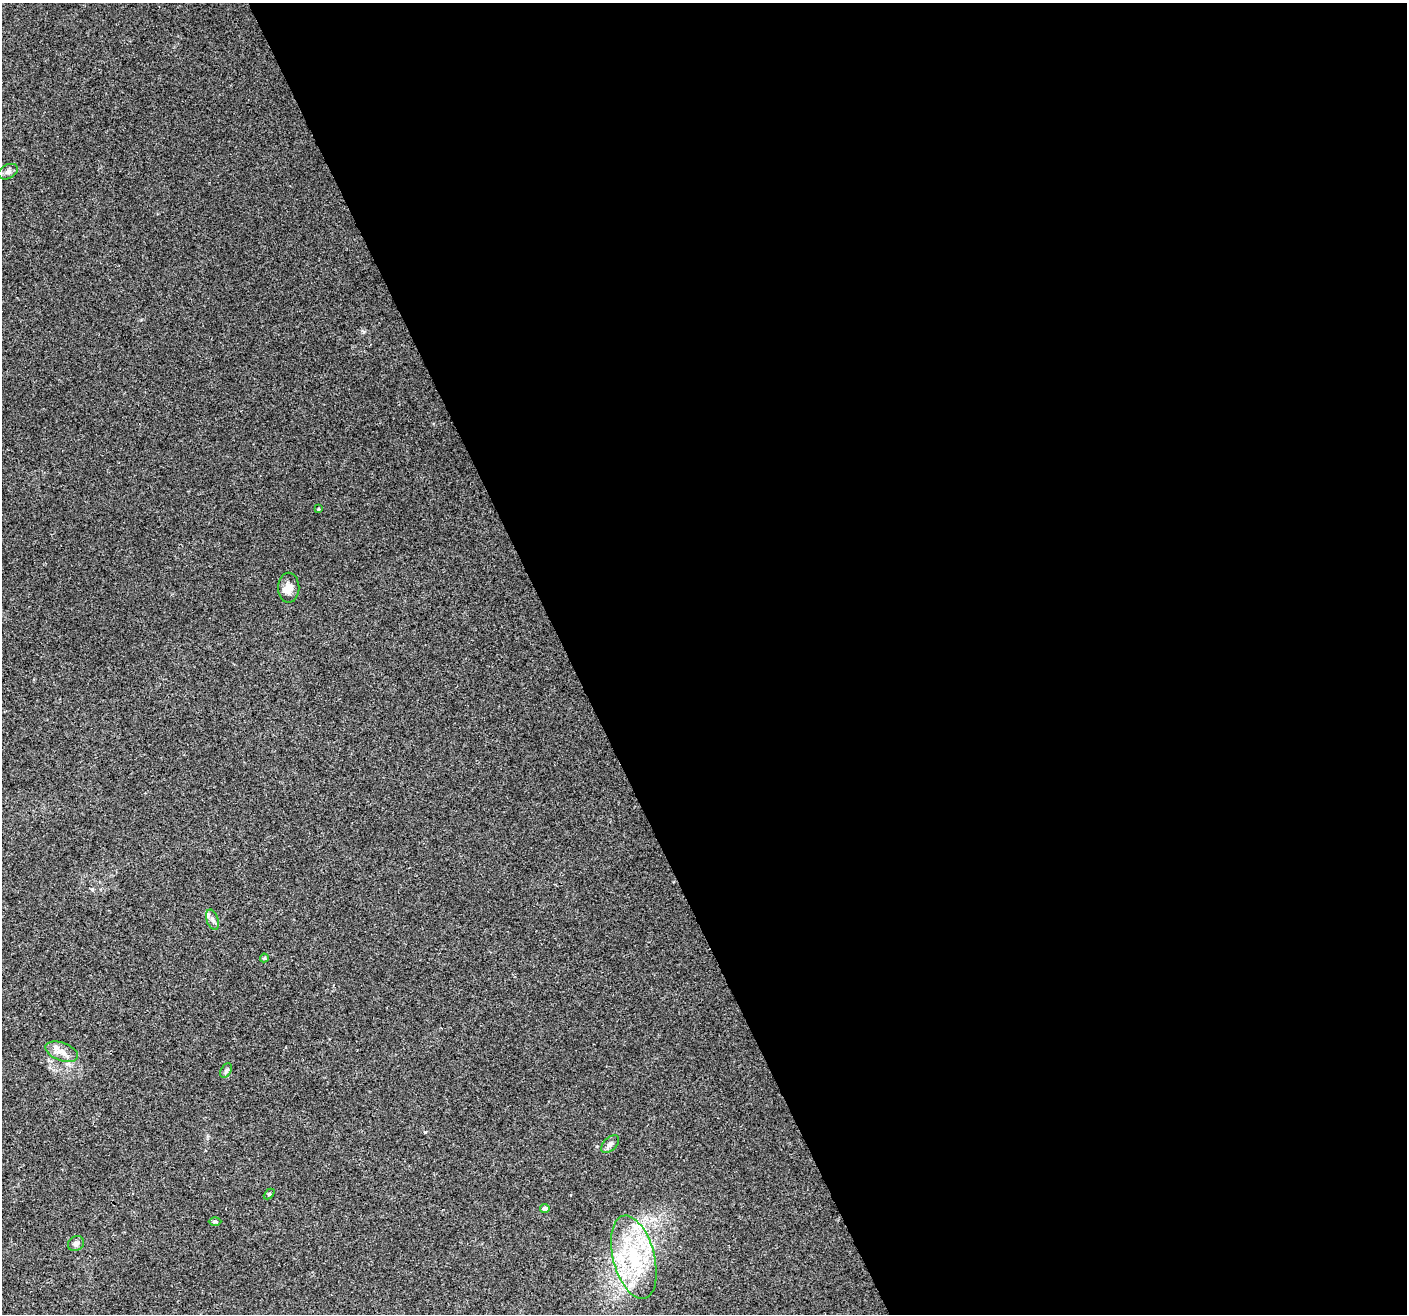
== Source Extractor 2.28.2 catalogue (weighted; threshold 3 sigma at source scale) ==
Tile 8 of 4 x 4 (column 4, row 2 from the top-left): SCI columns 4216-5620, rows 2713-4024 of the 5624 x 5482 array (HDU 1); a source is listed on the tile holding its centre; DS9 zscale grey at full resolution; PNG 1409 x 1316 px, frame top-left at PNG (2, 3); each listed source drawn as its Kron ellipse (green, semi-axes under 4 px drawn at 4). Shown black and unused: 60% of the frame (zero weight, under 3 of 4 exposures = <1% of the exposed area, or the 3 px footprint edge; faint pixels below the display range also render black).
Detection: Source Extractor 2.28.2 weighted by HDU 2 'WHT'; one run over the whole footprint, this tile lists its part. Background 0.0295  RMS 0.0046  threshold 0.0208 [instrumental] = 3 sigma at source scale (4.5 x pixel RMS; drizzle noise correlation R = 1.50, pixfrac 1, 0.0396/0.0396 arcsec/px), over >= 5 px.
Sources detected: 15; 2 inside a brighter listed object's ellipse — not listed separately; the other 13 listed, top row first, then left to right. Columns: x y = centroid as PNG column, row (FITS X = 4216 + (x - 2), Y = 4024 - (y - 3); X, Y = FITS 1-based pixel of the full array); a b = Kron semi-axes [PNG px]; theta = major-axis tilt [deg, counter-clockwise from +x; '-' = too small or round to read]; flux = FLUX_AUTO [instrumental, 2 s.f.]
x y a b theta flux
8 172 10 7 25 1.7
318 509 4 4 - 0.51
289 588 15 10 90 4.2
213 920 10 5 -71 1.6
264 958 4 4 - 0.54
62 1052 17 9 -21 4.2
226 1071 8 5 63 0.94
610 1144 11 6 45 1.8
269 1194 6 4 44 0.58
545 1209 5 4 - 1.8
215 1222 6 4 0 0.64
76 1244 8 7 - 1.5
634 1257 43 20 -75 34
Unlisted compact peaks at least as high as the median listed source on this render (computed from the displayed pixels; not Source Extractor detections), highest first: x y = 425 1132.